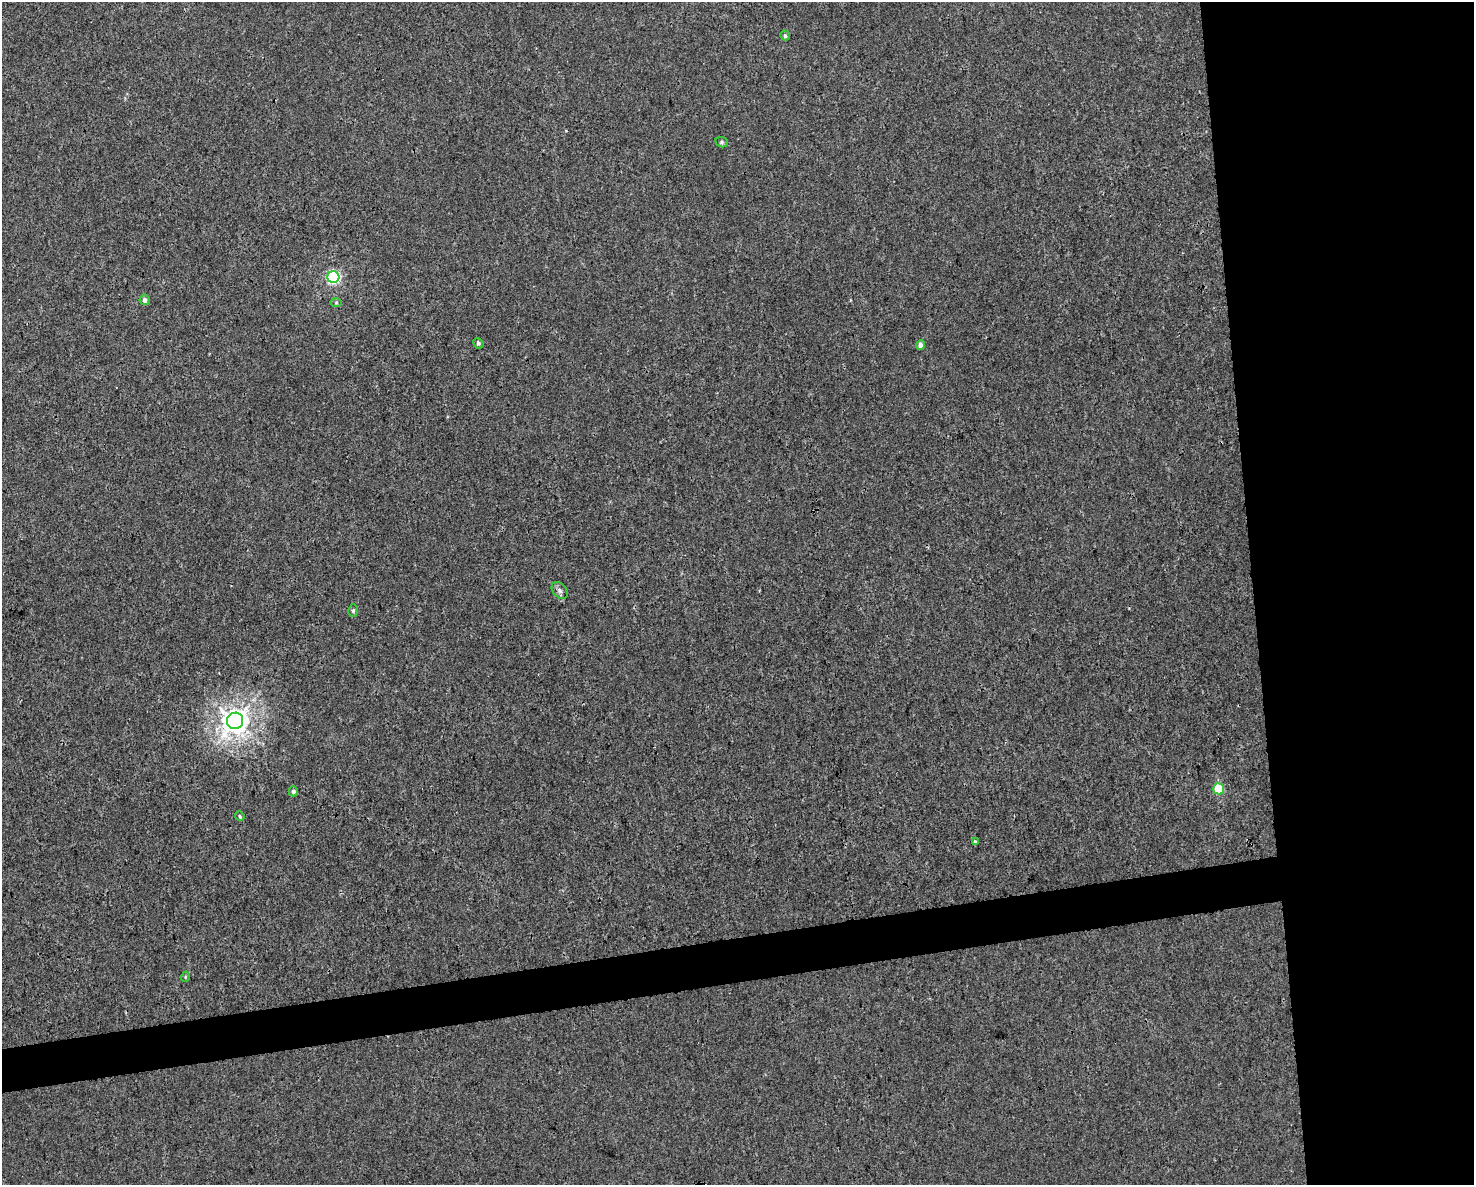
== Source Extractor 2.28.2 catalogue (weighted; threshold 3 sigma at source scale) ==
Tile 6 of 3 x 4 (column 3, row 2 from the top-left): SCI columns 3008-4479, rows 2368-3550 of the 4497 x 4734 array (HDU 1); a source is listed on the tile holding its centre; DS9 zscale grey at full resolution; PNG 1476 x 1187 px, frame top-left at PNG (2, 2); each listed source drawn as its Kron ellipse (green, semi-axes under 4 px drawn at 4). Shown black and unused: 18% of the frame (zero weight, under 3 of 4 exposures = <1% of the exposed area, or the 3 px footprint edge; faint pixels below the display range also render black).
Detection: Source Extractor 2.28.2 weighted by HDU 2 'WHT'; one run over the whole footprint, this tile lists its part. Background 0.00208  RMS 0.002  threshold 0.00921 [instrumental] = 3 sigma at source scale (4.5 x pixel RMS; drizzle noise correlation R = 1.50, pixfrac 1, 0.0396/0.0396 arcsec/px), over >= 5 px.
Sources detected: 15; all 15 listed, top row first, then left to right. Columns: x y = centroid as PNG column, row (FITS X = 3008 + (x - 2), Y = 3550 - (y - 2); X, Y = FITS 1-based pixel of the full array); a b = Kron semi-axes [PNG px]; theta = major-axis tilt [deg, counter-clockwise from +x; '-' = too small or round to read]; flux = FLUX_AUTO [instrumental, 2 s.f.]
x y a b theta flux
785 36 5 4 - 0.44
722 142 6 5 - 0.32
333 277 6 6 - 35
145 300 5 5 - 0.7
336 302 5 3 - 0.22
478 343 5 5 - 0.41
921 345 5 4 - 1.3
560 590 10 6 -50 0.7
353 611 6 5 - 0.34
235 721 8 8 - 200
1219 789 5 5 - 9.4
293 791 5 4 - 0.47
240 816 5 4 - 0.27
975 842 3 2 - 0.39
185 977 5 3 - 0.19